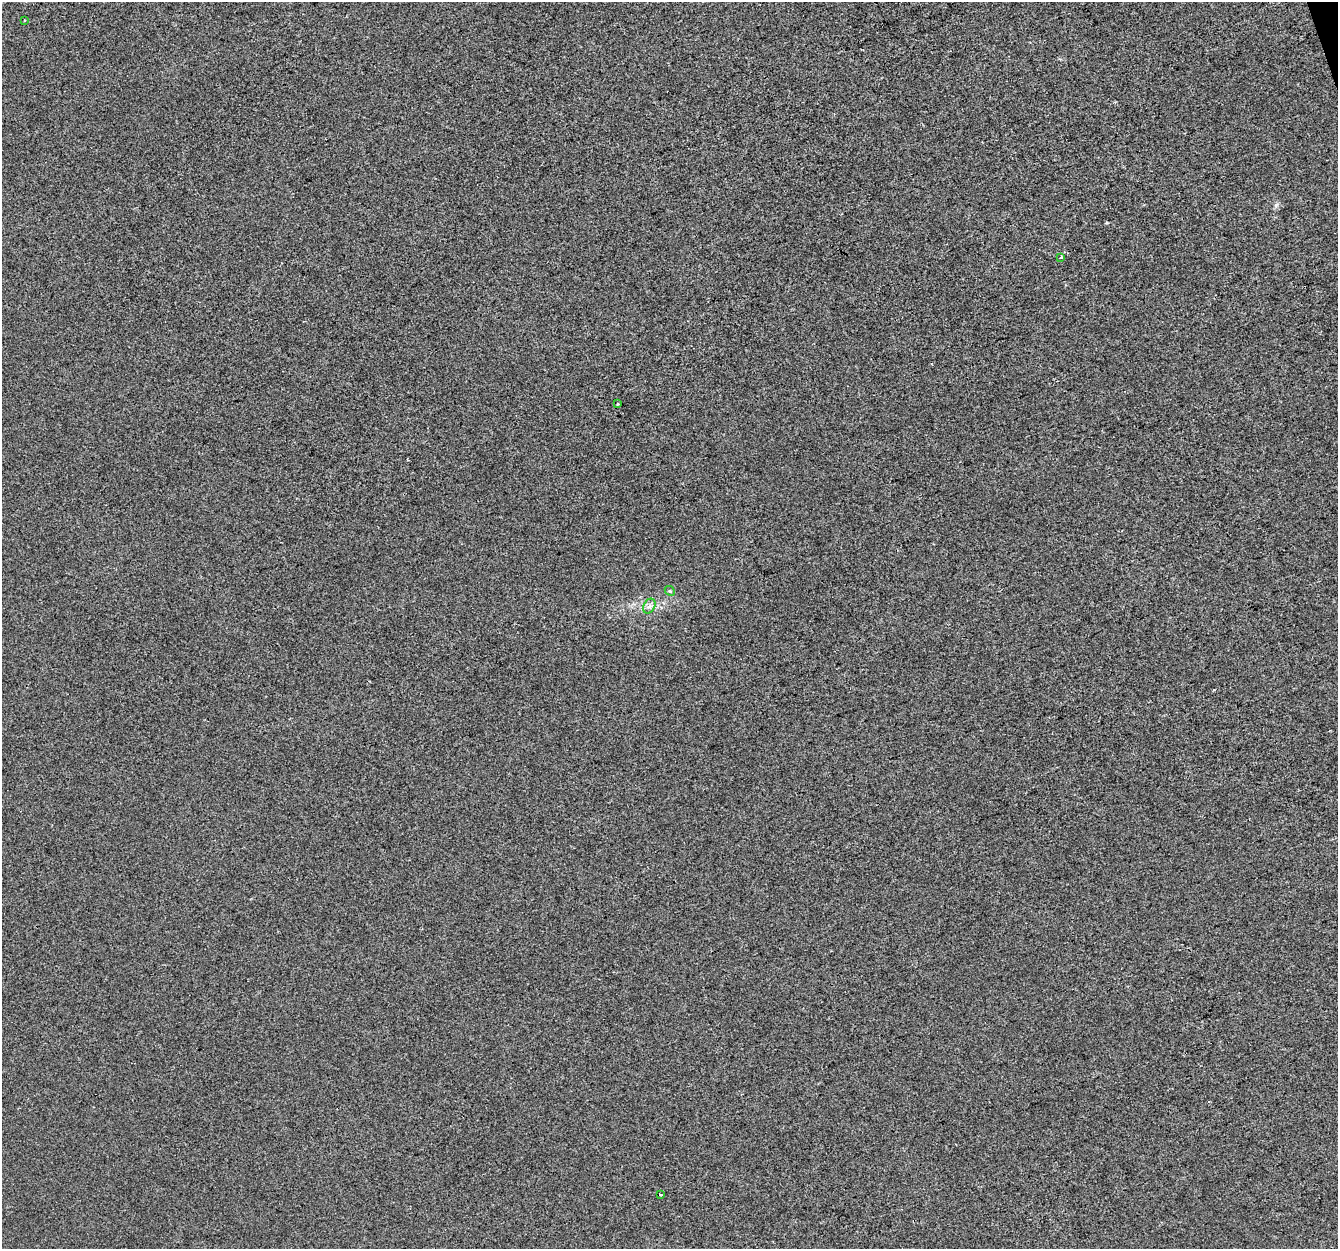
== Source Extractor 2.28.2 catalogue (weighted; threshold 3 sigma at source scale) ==
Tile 10 of 4 x 4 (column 2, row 3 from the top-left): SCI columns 1337-2672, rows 1362-2608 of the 5344 x 5163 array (HDU 1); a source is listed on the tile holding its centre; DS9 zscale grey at full resolution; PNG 1340 x 1251 px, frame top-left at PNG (2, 2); each listed source drawn as its Kron ellipse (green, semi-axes under 4 px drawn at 4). Shown black and unused: <1% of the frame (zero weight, under 2 of 3 exposures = <1% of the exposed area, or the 3 px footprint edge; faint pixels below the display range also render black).
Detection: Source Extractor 2.28.2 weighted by HDU 2 'WHT'; one run over the whole footprint, this tile lists its part. Background 1.29e-04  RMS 0.0056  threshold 0.0253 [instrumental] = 3 sigma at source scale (4.5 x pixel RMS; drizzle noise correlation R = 1.50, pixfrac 1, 0.0396/0.0396 arcsec/px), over >= 5 px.
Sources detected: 6; all 6 listed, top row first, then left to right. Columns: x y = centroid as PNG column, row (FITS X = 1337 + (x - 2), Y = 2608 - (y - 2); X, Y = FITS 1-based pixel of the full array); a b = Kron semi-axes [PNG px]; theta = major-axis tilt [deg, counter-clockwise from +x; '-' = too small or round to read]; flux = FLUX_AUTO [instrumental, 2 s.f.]
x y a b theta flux
24 20 3 3 - 1.5
1061 257 3 3 - 1.7
617 404 3 2 - 0.54
670 591 6 4 -43 0.7
649 606 8 5 60 2
660 1195 3 2 - 0.84